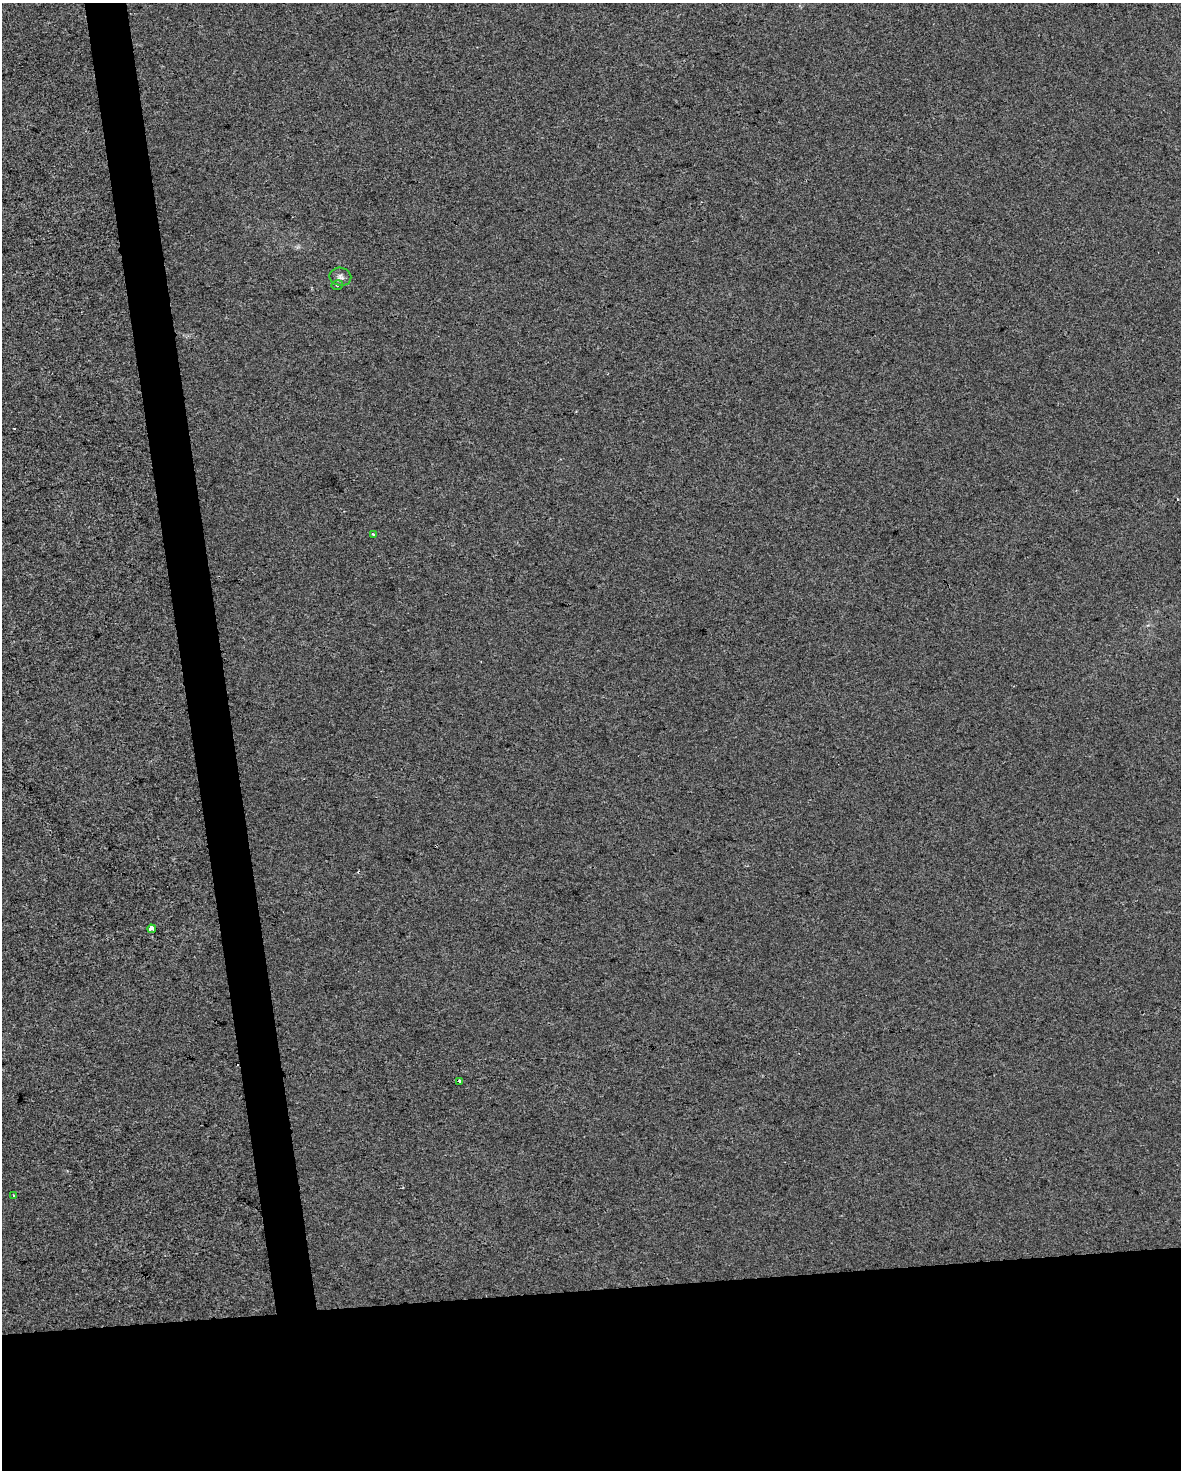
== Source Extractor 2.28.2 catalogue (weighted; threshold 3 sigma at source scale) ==
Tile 11 of 4 x 3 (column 3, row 3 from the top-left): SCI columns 2361-3539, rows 61-1528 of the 4719 x 4481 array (HDU 1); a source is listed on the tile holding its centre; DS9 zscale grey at full resolution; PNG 1183 x 1472 px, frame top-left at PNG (2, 3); each listed source drawn as its Kron ellipse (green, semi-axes under 4 px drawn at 4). Shown black and unused: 15% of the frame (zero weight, under 2 of 3 exposures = <1% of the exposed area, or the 3 px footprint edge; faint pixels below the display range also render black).
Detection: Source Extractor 2.28.2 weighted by HDU 2 'WHT'; one run over the whole footprint, this tile lists its part. Background -4.74e-04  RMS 0.0057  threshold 0.0255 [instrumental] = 3 sigma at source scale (4.5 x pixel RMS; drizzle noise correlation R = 1.50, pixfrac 1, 0.0396/0.0396 arcsec/px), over >= 5 px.
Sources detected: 8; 2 cosmic-ray / hot-pixel residue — neither listed nor drawn; the other 6 listed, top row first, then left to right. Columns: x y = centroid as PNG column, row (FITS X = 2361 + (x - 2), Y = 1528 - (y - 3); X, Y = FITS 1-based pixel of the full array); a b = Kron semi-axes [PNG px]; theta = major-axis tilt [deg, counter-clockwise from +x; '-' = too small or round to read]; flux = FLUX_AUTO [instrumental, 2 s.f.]
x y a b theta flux
340 277 11 9 -10 2.3
337 285 6 4 13 1.1
373 534 3 3 - 0.89
152 929 4 4 - 22
459 1082 4 3 - 4.1
13 1195 3 2 - 0.42
Overlapping masked pixels (flux is a lower limit): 1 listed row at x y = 152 929